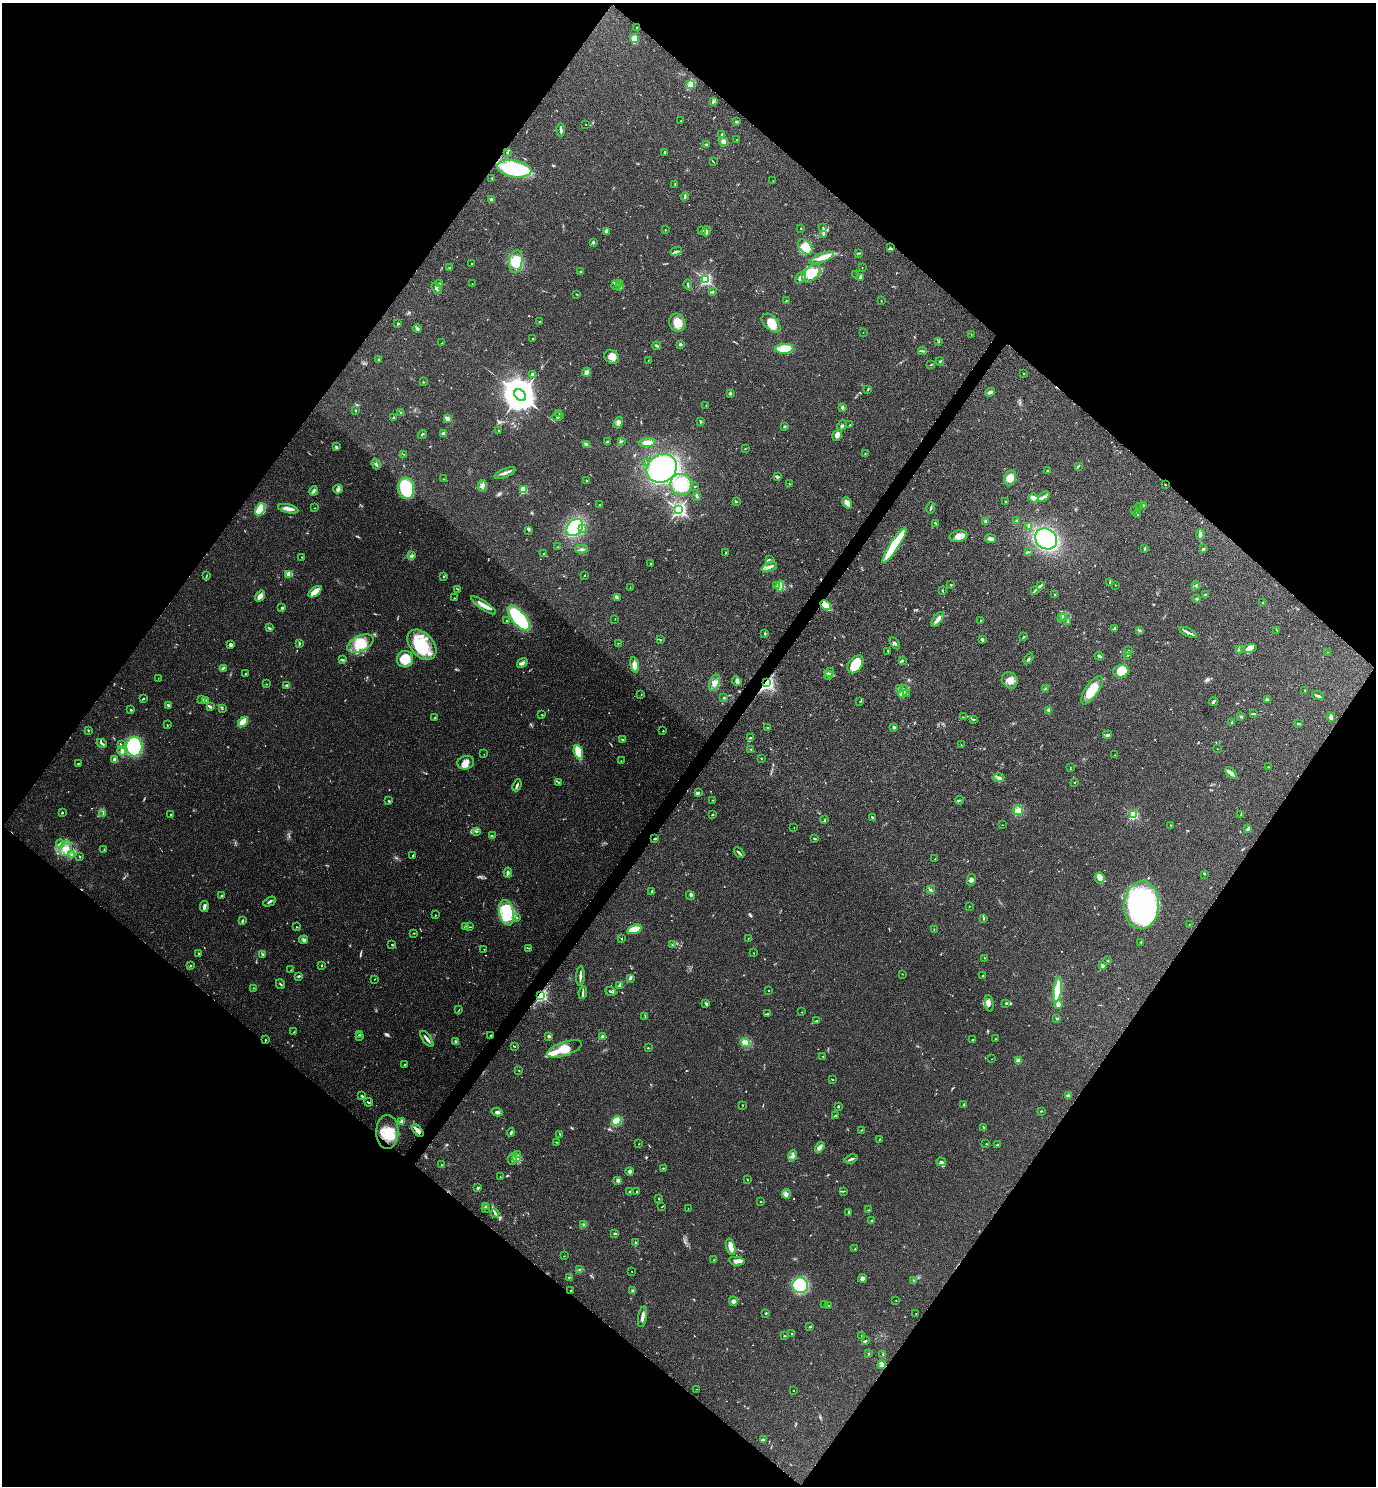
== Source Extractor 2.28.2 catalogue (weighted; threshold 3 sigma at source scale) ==
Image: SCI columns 154-5647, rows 2-5936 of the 5942 x 5939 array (HDU 1 of 3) = the unmasked area's bounding box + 8 px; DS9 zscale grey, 4 x 4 block average (1 PNG px = mean of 4 x 4 image px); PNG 1378 x 1488 px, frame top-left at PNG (2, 3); each listed source drawn as its Kron ellipse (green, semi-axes under 4 px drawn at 4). Shown black and unused: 50% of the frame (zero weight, under 3 of 4 exposures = <1% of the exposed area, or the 3 px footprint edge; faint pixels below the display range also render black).
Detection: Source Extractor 2.28.2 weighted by HDU 2 'WHT'. Background 0.0527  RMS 0.0052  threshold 0.0232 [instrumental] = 3 sigma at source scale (4.5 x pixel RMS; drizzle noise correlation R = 1.50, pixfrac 1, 0.05/0.05 arcsec/px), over >= 5 px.
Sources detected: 678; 8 too faint to see at this stretch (4 x 4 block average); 5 inside a brighter object's white glare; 3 cosmic-ray / hot-pixel residue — neither listed nor drawn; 24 coinciding with a brighter row at this scale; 31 inside a brighter listed object's ellipse — not listed separately; of the other 607, all 500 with FLUX_AUTO >= 0.979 (the completeness limit of this list) listed and drawn (107 fainter detections not listed), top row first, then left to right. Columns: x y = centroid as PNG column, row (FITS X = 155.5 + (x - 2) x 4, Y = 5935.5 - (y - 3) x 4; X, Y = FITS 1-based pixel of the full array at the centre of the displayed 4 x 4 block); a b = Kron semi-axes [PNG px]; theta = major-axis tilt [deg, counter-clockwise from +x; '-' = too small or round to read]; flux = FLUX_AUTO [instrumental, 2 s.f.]
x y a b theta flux
637 28 2 2 - 1.8
635 38 4 4 - 19
691 84 4 2 - 51
714 101 2 2 - 1.7
681 121 2 2 - 2.5
737 121 2 2 - 1.7
586 124 2 2 - 1
561 130 6 3 -90 7.1
722 134 3 2 - 2.9
736 140 2 2 - 1.2
724 142 4 3 - 7.9
707 145 3 2 - 6
664 152 2 2 - 2.8
507 153 2 2 - 1.8
713 162 4 2 - 1.7
514 169 17 8 -10 250
492 178 3 2 - 2.1
773 181 2 2 - 1.1
675 184 2 2 - 1
685 196 4 2 - 3.5
492 200 2 2 - 65
801 228 2 2 - 1.6
823 228 3 2 - 2.4
665 230 2 2 - 1.7
606 231 2 2 - 15
701 231 2 2 - 2
706 231 5 2 - 5.6
823 234 2 2 - 1.8
593 242 3 2 - 5.5
805 247 9 6 -47 53
890 248 3 2 - 3.1
676 251 6 2 25 4.2
859 253 3 2 - 2.1
822 258 13 4 21 23
516 262 11 6 81 64
471 264 2 2 - 1.4
862 267 2 2 - 1.2
449 268 2 2 - 2.5
581 272 3 2 - 3.2
812 273 11 6 45 48
856 274 2 2 - 1.1
801 277 7 4 53 15
860 277 3 2 - 6.3
705 280 2 2 - 610
619 283 3 3 - 5.5
439 284 3 2 - 2.7
472 284 2 2 - 1.1
616 285 4 2 - 4.4
688 285 5 2 - 3.2
620 287 3 2 - 3.5
437 288 6 3 -52 7.8
712 292 3 2 - 1.8
576 294 3 2 - 2.2
786 301 2 2 - 4.3
881 301 2 2 - 1.1
540 322 2 2 - 1.5
677 323 9 8 - 35
771 323 11 7 -44 40
398 324 3 2 - 2.3
417 329 4 3 - 6.8
863 333 2 2 - 1.5
971 334 2 2 - 1.2
533 339 2 2 - 1.9
939 341 2 2 - 1.3
442 343 2 2 - 1.8
680 344 2 2 - 26
657 346 4 2 - 5.8
784 349 9 5 4 73
923 351 4 2 - 3.4
612 357 8 6 -34 23
379 359 2 2 - 1.3
648 360 2 2 - 0.98
940 361 4 2 - 1.7
930 365 3 2 - 1.8
586 372 5 3 - 9.1
533 374 3 2 - 8.4
1023 374 2 2 - 1.2
423 382 2 2 - 1.7
868 389 2 2 - 1.9
990 392 5 3 - 9.6
730 393 3 2 - 3.4
520 395 7 5 -45 10000
706 405 2 2 - 1.2
842 407 2 2 - 3.2
355 410 2 2 - 3.4
401 413 3 2 - 3.4
559 413 2 2 - 1.9
557 416 6 2 15 4.6
393 418 3 2 - 2.4
447 419 3 3 - 13
618 422 6 4 56 11
700 422 3 2 - 2.1
842 425 5 2 - 5
850 425 2 2 - 3.4
784 426 3 2 - 2.6
499 431 3 2 - 2.1
422 434 5 2 - 3.4
444 434 3 3 - 14
837 435 5 4 - 12
621 441 2 2 - 1.8
607 442 4 2 - 3.4
647 442 8 4 3 20
587 445 4 2 - 3.8
336 447 4 3 - 3.8
745 449 2 2 - 1.5
403 454 2 2 - 1.1
865 454 2 2 - 1.8
647 463 2 2 - 1.4
376 464 5 2 - 5
1078 466 2 2 - 1.5
662 468 16 14 33 430
1047 471 2 2 - 6.3
505 473 11 3 22 13
777 477 4 3 - 5.2
1010 478 8 6 66 32
443 479 2 2 - 1.1
587 481 2 2 - 6.3
789 484 2 2 - 1.3
1165 484 2 2 - 1.6
681 485 11 10 - 88
482 486 5 2 - 7
695 486 2 2 - 1.7
406 488 11 8 -87 140
338 489 5 3 - 5.6
523 490 2 2 - 190
314 491 5 2 - 6.5
697 496 3 2 - 6.4
1044 497 6 3 37 9.5
1034 498 5 3 - 23
1005 501 2 2 - 1.2
736 502 2 2 - 1.9
847 503 6 4 -52 16
599 504 2 2 - 1.9
1143 505 3 2 - 2.7
1140 506 2 2 - 2.3
314 508 2 2 - 1.3
931 508 6 2 79 5.6
260 509 6 4 68 43
288 509 10 3 -13 21
679 510 2 2 - 1000
1135 511 2 2 - 1.7
1138 515 2 2 - 1.9
1017 521 3 2 - 5.4
986 522 3 2 - 5.5
936 523 3 2 - 1.9
1029 526 4 3 - 6.4
575 528 9 7 49 160
583 529 3 2 - 3.1
528 530 3 2 - 3.8
1200 534 5 2 - 8.6
958 536 9 5 12 20
991 539 5 3 - 11
1046 539 11 10 - 330
894 545 21 4 57 160
558 547 2 2 - 1
1144 548 2 2 - 8.4
582 549 6 2 1 6
1203 549 4 2 - 5.2
1029 552 2 2 - 1.1
726 553 2 2 - 2.3
544 554 2 2 - 1.4
411 556 3 2 - 3.4
302 557 3 2 - 1.3
769 559 3 2 - 2.3
651 564 3 2 - 1.6
769 567 8 2 20 9.7
289 574 2 2 - 130
207 575 3 2 - 2.1
585 575 2 2 - 1.5
443 577 3 2 - 1.8
1110 583 3 2 - 2.1
951 585 2 2 - 2.8
1040 585 3 2 - 2.4
1115 585 2 2 - 1.1
1196 585 4 2 - 2.2
776 586 3 2 - 2
780 586 5 4 - 13
630 588 3 2 - 1.5
458 589 2 2 - 1.5
942 591 2 2 - 1.2
1034 591 4 2 - 3.4
315 592 7 3 38 56
1055 594 2 2 - 1.4
1206 595 3 2 - 6.3
260 596 6 3 54 22
455 598 2 2 - 1.5
617 598 4 2 - 4.2
1197 599 3 2 - 3.8
1263 603 2 2 - 1.3
483 605 15 3 -34 24
825 605 6 2 -44 91
282 608 4 3 - 3.7
1064 616 2 2 - 1.1
1062 617 2 2 - 2.1
519 618 15 6 -49 310
615 619 2 2 - 1
937 619 8 3 55 19
981 620 2 2 - 3.7
506 621 2 2 - 1.2
1068 622 2 2 - 1.2
269 628 3 2 - 3.2
1114 629 3 2 - 4.6
1139 630 3 2 - 3.1
1276 630 2 2 - 1.2
765 633 3 2 - 3.6
1188 633 9 2 -23 10
1024 637 2 2 - 1.9
982 639 3 2 - 6.2
660 640 2 2 - 2
299 643 2 2 - 4.7
360 643 14 7 25 74
618 643 2 2 - 1.2
895 643 7 2 -54 5.4
230 645 3 2 - 10
422 645 17 11 -48 120
1249 649 8 3 15 11
1129 650 3 2 - 2.8
1239 650 2 2 - 2.2
888 651 3 2 - 1.8
1328 652 2 2 - 1.2
1128 655 2 2 - 1.8
1099 656 5 2 - 7.6
405 659 8 8 - 66
1028 659 6 2 57 4.2
342 660 3 2 - 3.5
902 661 3 2 - 3.1
522 663 6 2 36 8.3
855 664 10 6 55 92
634 665 8 4 -79 17
223 668 3 2 - 3.7
1121 671 8 6 4 50
829 672 5 2 - 6
245 674 2 2 - 2
829 676 4 3 - 5
158 678 2 2 - 1.2
1010 680 8 7 - 29
737 681 5 3 - 6.8
715 683 9 5 68 18
767 683 2 2 - 600
266 684 2 2 - 1.8
287 685 3 3 - 4.7
899 689 3 2 - 2.8
1045 689 2 2 - 1.3
1092 690 16 6 55 59
1305 690 2 2 - 1.3
903 692 6 3 69 13
906 694 2 2 - 2.7
641 695 2 2 - 1.3
1318 696 6 2 -19 5.9
723 698 3 2 - 2.3
143 699 3 2 - 3.5
1267 699 4 2 - 3.5
202 700 4 2 - 8.7
206 701 2 2 - 2.6
1213 701 4 2 - 4.3
860 702 2 2 - 1.9
168 705 2 2 - 7
210 707 3 2 - 5.8
222 709 3 2 - 1.8
131 710 3 2 - 3.3
1049 710 4 3 - 7
1253 713 2 2 - 1.6
542 715 2 2 - 1.2
435 717 3 2 - 1.5
963 717 2 2 - 1.2
1241 717 3 2 - 2.5
1331 717 4 2 - 14
974 720 2 2 - 3
243 722 6 3 46 61
1232 722 3 2 - 4.9
1298 724 3 2 - 4.4
167 725 2 2 - 1.5
894 727 3 2 - 6.7
768 728 2 2 - 1.2
88 730 2 2 - 2.3
663 731 2 2 - 2.7
1108 735 4 2 - 7.1
750 738 3 2 - 3.5
623 740 3 2 - 3.5
102 743 5 2 - 4.7
121 745 3 2 - 2.6
961 745 2 2 - 1.4
134 746 10 8 -86 210
751 749 2 2 - 1.5
1218 749 2 2 - 1.1
122 751 4 3 - 8.7
578 752 7 3 -73 70
484 754 2 2 - 0.98
1114 755 2 2 - 1.2
761 758 2 2 - 1.5
115 760 3 3 - 11
621 761 2 2 - 1.1
78 763 2 2 - 2.7
466 763 8 6 16 22
1268 767 2 2 - 1.3
1070 768 3 2 - 1.6
1231 773 7 4 -48 11
999 778 5 4 - 9.5
559 782 2 2 - 1.8
1075 783 2 2 - 1.5
517 785 6 2 67 7.4
698 793 3 3 - 4
712 800 2 2 - 1
959 800 4 2 - 3.8
389 801 3 2 - 2.6
1018 810 5 5 - 12
62 813 2 2 - 4.3
103 814 2 2 - 1.2
1241 814 2 2 - 1
171 815 2 2 - 1.7
712 815 3 2 - 1.9
1133 815 2 2 - 380
872 817 4 2 - 3.1
825 820 3 2 - 2.4
1002 825 2 2 - 1.1
1171 825 3 2 - 2.5
794 828 2 2 - 1.1
1248 829 3 2 - 8.8
476 832 4 2 - 4.4
492 836 3 2 - 1.5
655 839 3 2 - 2.2
814 839 2 2 - 2.7
60 844 4 2 - 6.5
65 849 7 6 - 25
104 850 3 2 - 1.4
739 853 6 2 -43 6.4
71 854 2 2 - 2.6
413 855 3 2 - 2.6
79 856 3 2 - 2.1
935 859 3 2 - 1.5
508 873 5 3 - 5.8
1205 874 2 2 - 1.2
1100 878 6 5 - 17
971 880 6 4 78 8.1
931 890 2 2 - 3.6
652 891 3 2 - 3.3
222 896 3 2 - 3.7
690 896 4 2 - 3.4
270 902 7 2 27 5.7
1141 905 24 17 85 650
204 906 5 2 - 9.8
969 906 2 2 - 3.1
507 913 13 7 -77 150
436 915 2 2 - 1.3
516 917 2 2 - 1.4
984 918 2 2 - 1.4
242 920 2 2 - 1.1
1189 925 2 2 - 1.3
297 927 2 2 - 2
465 927 3 2 - 9.7
469 927 3 2 - 2.3
634 929 7 3 18 74
934 929 2 2 - 1.1
414 933 2 2 - 1.7
748 938 2 2 - 1.7
622 939 2 2 - 2.1
304 940 4 4 - 7.1
1141 942 3 2 - 3
392 944 2 2 - 1.7
672 945 2 2 - 1.2
528 948 3 2 - 2.3
484 949 2 2 - 1.1
754 953 2 2 - 1.2
199 954 2 2 - 1.7
263 954 3 2 - 4.4
984 958 2 2 - 1.6
1108 961 2 2 - 2
191 965 2 2 - 1.1
321 966 2 2 - 1.8
1102 966 2 2 - 11
291 970 2 2 - 1
902 974 2 2 - 1
299 976 3 2 - 4.6
580 976 10 2 87 10
982 976 2 2 - 1.8
630 978 4 3 - 5.4
374 979 2 2 - 1.4
280 984 5 2 - 3.5
620 985 3 2 - 3.3
254 988 2 2 - 0.99
769 990 2 2 - 1.2
1057 990 12 4 83 88
611 991 6 2 -26 4.7
583 993 6 2 82 5.6
541 995 2 2 - 630
706 1003 4 3 - 4.3
989 1003 8 2 -81 7.8
1006 1003 4 2 - 3.9
1058 1005 4 4 - 8.3
459 1010 3 2 - 1.2
802 1012 2 2 - 1.6
767 1014 4 2 - 2.8
645 1017 2 2 - 1.1
1057 1018 2 2 - 16
816 1021 4 2 - 3.8
294 1032 2 2 - 1.6
359 1035 3 2 - 2.8
490 1035 2 2 - 2.5
549 1036 3 2 - 6.2
603 1036 4 2 - 8.6
360 1037 2 2 - 1.5
427 1039 9 2 -54 9.9
995 1039 2 2 - 1.6
265 1040 2 2 - 7.9
973 1040 2 2 - 1.9
456 1042 3 2 - 4.5
745 1042 5 3 - 8.5
515 1046 2 2 - 1
648 1048 2 2 - 2
565 1049 18 7 18 72
823 1056 2 2 - 1.1
992 1059 2 2 - 1
1018 1061 2 2 - 77
404 1065 3 2 - 2.2
519 1070 2 2 - 1.3
832 1079 3 2 - 2
362 1096 3 2 - 4.2
1068 1096 4 2 - 6.7
369 1102 4 2 - 2.7
743 1105 2 2 - 1.4
964 1105 3 2 - 2.8
839 1106 2 2 - 3.7
1041 1111 2 2 - 1.9
497 1112 5 3 - 8.1
836 1115 3 2 - 2.9
402 1121 3 3 - 13
617 1121 5 3 - 69
984 1127 3 2 - 2.2
418 1130 7 3 -52 21
861 1130 3 2 - 1.1
387 1132 17 11 88 70
511 1132 4 3 - 5.3
560 1134 3 2 - 3
880 1139 2 2 - 1.7
557 1142 3 2 - 2.2
639 1144 2 2 - 1.3
986 1144 2 2 - 1.6
997 1145 2 2 - 3.7
820 1147 6 3 58 11
517 1154 3 2 - 4.2
792 1156 5 2 - 6.9
516 1158 4 3 - 8.8
513 1159 6 3 70 9.3
851 1159 7 2 19 6.7
941 1162 5 3 - 6
442 1165 2 2 - 1.1
663 1168 2 2 - 2.1
630 1171 4 3 - 7.7
500 1177 2 2 - 1.6
747 1179 3 2 - 1.7
618 1180 4 3 - 6.5
478 1187 4 2 - 3.9
629 1191 2 2 - 2.7
844 1191 2 2 - 1.3
636 1192 2 2 - 2.6
786 1194 5 3 - 7.7
659 1198 2 2 - 1.6
761 1202 2 2 - 2.6
486 1206 4 2 - 3.2
662 1206 2 2 - 1.9
688 1208 2 2 - 1.2
485 1209 2 2 - 1.1
869 1210 3 2 - 1.6
495 1213 4 2 - 4.3
848 1213 4 2 - 3.7
871 1221 2 2 - 1.7
584 1224 3 2 - 3.3
615 1234 3 2 - 6.4
635 1242 4 2 - 3.5
731 1247 8 4 -74 26
855 1249 3 2 - 1.7
564 1256 2 2 - 1.3
714 1260 2 2 - 2.8
737 1261 8 4 -8 15
580 1270 4 3 - 5.5
632 1271 2 2 - 1.1
569 1277 2 2 - 3.2
863 1278 4 4 - 11
913 1280 2 2 - 1.4
800 1285 8 8 - 190
632 1290 2 2 - 3.6
570 1291 2 2 - 1.3
896 1300 2 2 - 1.3
733 1301 5 4 - 9.5
825 1305 2 2 - 1.9
829 1305 2 2 - 1.7
766 1313 3 2 - 3.3
916 1314 2 2 - 1.5
643 1317 11 2 79 18
810 1327 2 2 - 2.1
791 1333 2 2 - 1.8
784 1336 2 2 - 2.2
862 1336 2 2 - 1.4
865 1341 3 2 - 3.1
868 1353 2 2 - 2.1
883 1355 2 2 - 1.2
882 1365 4 3 - 8.9
696 1389 2 2 - 1
794 1390 2 2 - 1.6
764 1440 3 2 - 3.7
Overlapping masked pixels (flux is a lower limit): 6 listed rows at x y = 825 605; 767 683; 541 995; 490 1035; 265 1040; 418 1130
Diffuse or blended objects may show on this block-average render without a row.